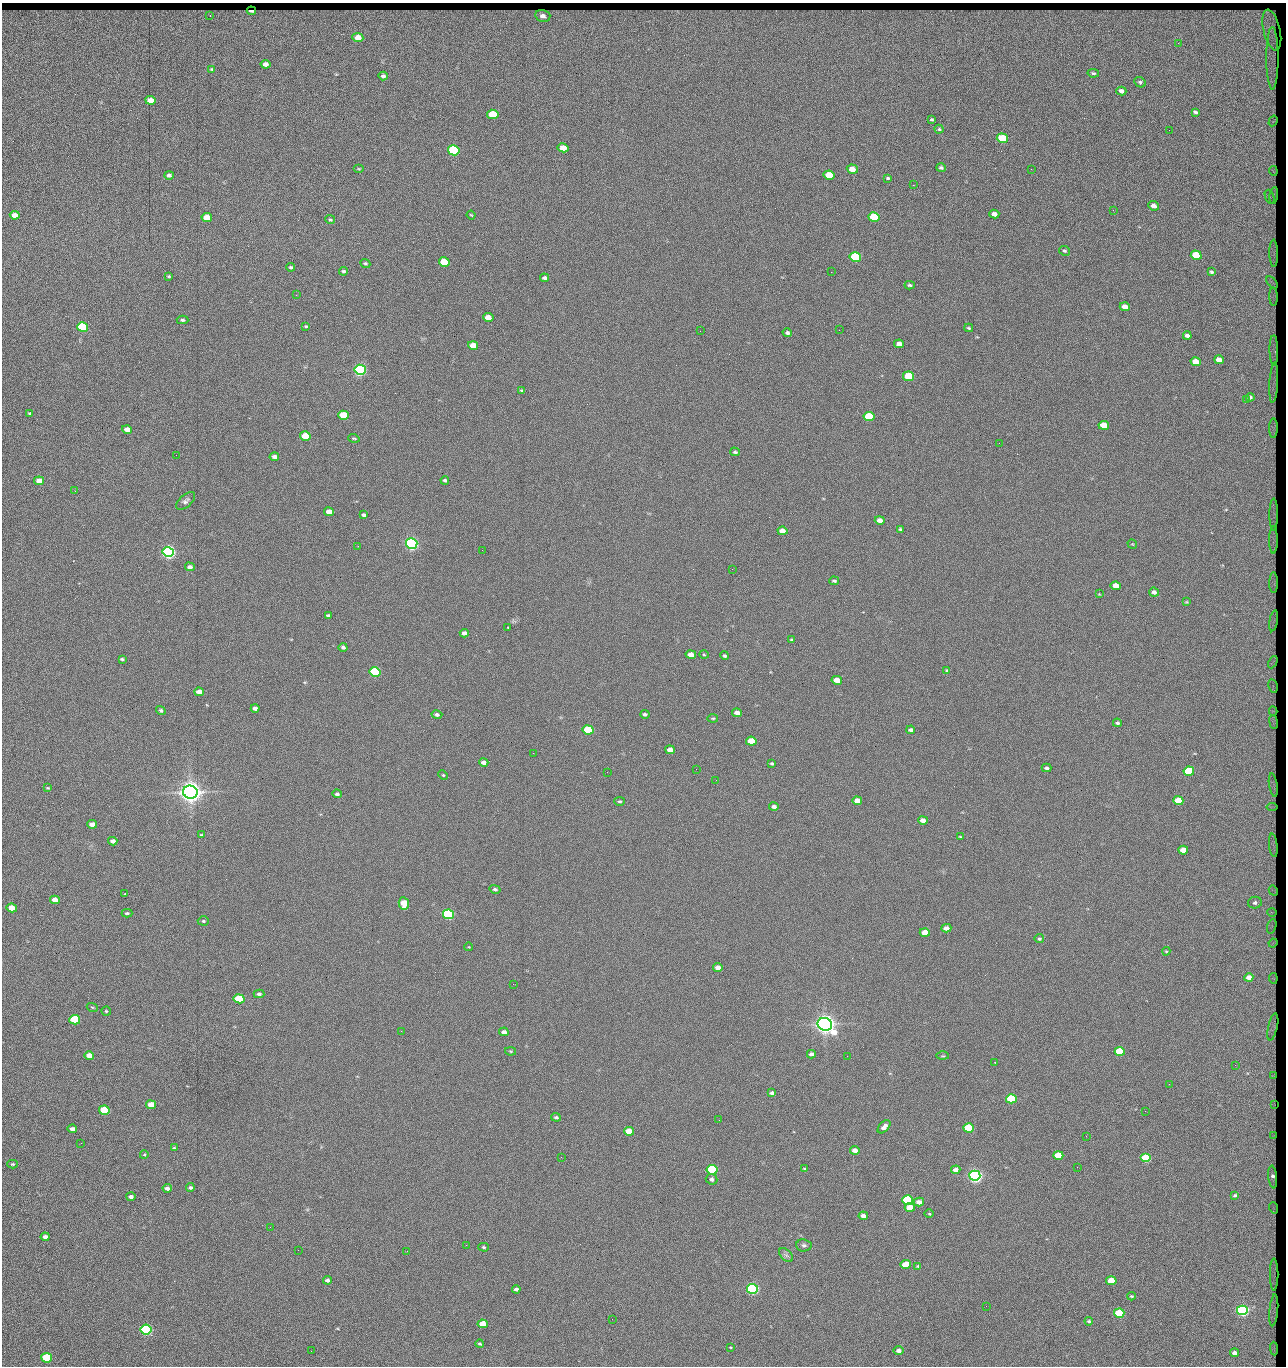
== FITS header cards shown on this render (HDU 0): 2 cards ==
NAXIS1  =                 1284 / length of data axis 1
NAXIS2  =                 1364 / length of data axis 2

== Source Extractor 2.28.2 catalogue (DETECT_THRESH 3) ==
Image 1284 x 1364 px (HDU 0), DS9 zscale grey, 1 PNG px = 1 image px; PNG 1288 x 1368 px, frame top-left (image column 1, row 1364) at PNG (2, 3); each listed source drawn as its Kron ellipse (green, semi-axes under 4 px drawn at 4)
Background 149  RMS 15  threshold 44.6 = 3 sigma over >= 5 px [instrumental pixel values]
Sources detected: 280; all 280 listed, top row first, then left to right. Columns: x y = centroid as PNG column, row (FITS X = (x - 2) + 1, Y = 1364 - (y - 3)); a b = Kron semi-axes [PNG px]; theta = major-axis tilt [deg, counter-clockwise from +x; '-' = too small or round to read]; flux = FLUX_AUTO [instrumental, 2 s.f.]
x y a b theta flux
251 11 4 2 - 2.3e+03
210 15 2 2 - 5.3e+02
543 16 7 6 - 5.0e+03
1272 30 21 8 -77 6.2e+03
358 38 5 4 - 1.3e+04
1178 43 3 2 - 1.1e+03
1272 58 31 6 -90 1.1e+04
265 64 5 4 - 5.2e+03
212 69 3 3 - 1.0e+03
1093 73 5 3 - 1.6e+03
383 76 4 4 - 2.5e+03
1140 82 6 5 - 1.9e+03
1121 91 5 4 - 4.3e+03
150 100 5 4 - 1.3e+04
1195 112 3 3 - 1.7e+03
493 114 5 4 - 4.2e+04
932 119 3 3 - 1.1e+03
1273 121 5 3 - 8.9e+02
939 129 4 4 - 1.5e+03
1169 130 2 2 - 5.9e+02
1002 138 6 5 - 6.0e+04
563 148 5 4 - 1.4e+04
454 150 6 5 - 1.6e+05
941 168 5 4 - 2.1e+03
359 169 5 3 - 9.2e+02
852 169 5 4 - 1.2e+04
1031 169 2 2 - 1.3e+03
1273 171 5 2 - 1.4e+03
169 175 5 4 - 2.5e+03
829 175 5 4 - 2.8e+04
888 178 4 3 - 1.3e+03
913 185 2 2 - 1.2e+04
1274 195 8 2 81 1.4e+03
1270 197 7 4 -71 3.1e+03
1153 206 5 4 - 6.5e+03
1113 210 2 2 - 5.7e+02
994 214 5 4 - 5.5e+03
15 215 5 4 - 1.0e+04
471 215 4 3 - 8.3e+02
874 217 5 4 - 5.1e+04
207 218 5 4 - 2.0e+04
330 220 5 4 - 1.4e+03
1065 251 6 4 -26 1.6e+03
1274 253 14 3 -89 2.7e+03
1196 255 5 4 - 4.2e+04
855 257 6 5 - 1.0e+05
444 262 5 4 - 4.0e+04
365 263 5 4 - 1.6e+03
291 267 4 4 - 1.6e+03
343 271 4 3 - 1.7e+03
831 272 2 2 - 1.8e+04
1211 272 3 3 - 1.4e+03
169 276 3 2 - 1.1e+03
544 278 4 3 - 2.5e+03
1272 282 7 2 -46 1.3e+03
910 285 5 4 - 1.6e+03
296 295 2 2 - 5.5e+02
1274 297 9 3 -88 1.9e+03
1125 307 5 4 - 7.5e+03
488 317 5 4 - 9.4e+03
182 320 6 3 -2 1.9e+03
306 326 4 3 - 1.2e+03
83 327 5 5 - 1.0e+05
969 328 4 3 - 1.2e+03
839 330 2 2 - 4.0e+02
700 331 2 2 - 2.2e+03
787 333 5 4 - 2.1e+03
1187 336 4 3 - 3.7e+03
899 344 5 4 - 7.6e+03
473 345 5 4 - 1.5e+04
1274 350 15 3 -89 2.5e+03
1219 360 5 4 - 9.4e+03
1196 362 5 4 - 1.5e+04
360 370 6 5 - 3.0e+05
909 376 5 4 - 5.8e+04
1274 383 20 3 87 3.8e+03
522 391 3 3 - 1.3e+03
1250 397 4 4 - 2.7e+03
1246 400 3 2 - 9.6e+02
30 413 4 4 - 1.5e+03
343 415 5 4 - 3.7e+04
869 416 5 4 - 5.9e+04
1104 425 5 4 - 1.9e+04
1273 428 10 3 89 2.3e+03
127 429 5 4 - 8.3e+03
305 436 5 4 - 2.9e+04
354 438 6 3 -17 1.1e+03
999 443 2 2 - 2.3e+03
735 452 5 3 - 1.7e+03
176 455 2 2 - 2.0e+03
274 457 5 4 - 3.8e+03
445 480 4 3 - 2.2e+03
39 481 5 4 - 1.2e+04
75 491 2 2 - 7.2e+02
186 501 11 6 41 3.3e+03
329 512 5 4 - 1.0e+04
1274 514 16 3 -90 3.2e+03
364 515 4 3 - 2.3e+03
880 520 5 4 - 5.8e+03
901 529 4 3 - 1.7e+03
782 531 5 4 - 8.5e+03
1273 540 14 3 -90 2.9e+03
412 544 6 5 - 5.0e+05
1132 544 5 3 - 7.7e+02
358 546 3 3 - 7.8e+02
482 550 2 2 - 1.7e+03
168 552 6 5 - 5.3e+05
190 567 5 4 - 3.8e+03
732 569 2 2 - 4.4e+02
834 581 5 3 - 1.7e+03
1274 583 10 3 90 2.5e+03
1116 586 5 4 - 1.3e+04
1154 592 5 4 - 3.8e+03
1099 594 4 3 - 7.6e+02
1186 602 4 3 - 8.7e+02
328 616 4 3 - 1.8e+03
1274 621 10 3 80 1.2e+03
508 627 3 2 - 1.5e+03
464 633 5 4 - 4.3e+03
792 640 4 3 - 1.4e+03
343 647 4 3 - 2.1e+03
691 655 5 4 - 1.0e+04
704 655 4 3 - 8.9e+02
725 656 4 3 - 1.7e+03
122 659 4 3 - 1.6e+03
1273 662 6 3 63 1.6e+03
947 670 4 3 - 1.1e+03
375 672 5 5 - 1.6e+05
837 680 5 4 - 1.4e+04
1273 686 7 4 -78 1.5e+03
199 692 5 4 - 7.2e+03
255 708 4 4 - 4.2e+03
161 710 5 4 - 1.9e+03
1273 711 4 3 - 1.5e+03
737 713 5 4 - 6.0e+03
437 714 5 4 - 2.6e+03
645 714 4 3 - 2.5e+03
713 718 5 3 - 1.2e+03
1274 722 7 3 -82 1.9e+03
1117 723 4 4 - 1.7e+03
588 730 5 4 - 6.3e+04
911 730 4 4 - 2.6e+03
751 741 5 4 - 2.7e+04
670 750 5 4 - 7.4e+03
533 753 2 2 - 2.1e+03
484 762 5 4 - 4.3e+03
772 764 4 3 - 1.7e+03
1046 768 5 4 - 2.1e+03
696 769 2 2 - 1.4e+03
1189 771 5 4 - 7.6e+04
607 772 2 2 - 4.2e+02
443 775 5 3 - 8.7e+02
716 780 2 2 - 1.7e+03
1273 785 12 3 -81 2.5e+03
48 788 4 3 - 1.0e+03
190 792 7 6 - 1.5e+06
337 794 5 4 - 2.4e+03
620 801 5 4 - 1.4e+03
857 801 5 4 - 1.1e+04
1178 801 5 4 - 2.5e+04
774 807 4 3 - 3.2e+03
1272 807 5 3 - 1.0e+03
923 820 5 4 - 7.8e+03
92 824 5 4 - 7.0e+03
201 835 3 3 - 8.7e+02
961 837 4 2 - 1.2e+03
113 841 4 4 - 3.9e+03
1273 845 12 3 -84 3.2e+03
1183 850 5 4 - 1.5e+04
495 889 5 4 - 2.1e+03
1273 891 5 2 - 9.5e+02
125 894 2 2 - 6.7e+02
55 900 5 4 - 1.2e+04
404 903 6 5 - 2.8e+04
1255 903 7 6 - 2.8e+03
12 908 5 4 - 1.6e+04
1272 912 5 2 - 8.4e+02
127 913 5 3 - 1.8e+03
448 914 5 5 - 2.4e+05
203 921 5 4 - 1.5e+03
1272 926 7 4 71 2.9e+03
946 928 5 4 - 6.0e+03
925 933 5 4 - 1.9e+04
1039 939 4 4 - 1.8e+03
1273 943 5 3 - 9.3e+02
469 947 4 3 - 6.9e+02
1166 951 4 4 - 1.0e+03
718 967 5 4 - 6.2e+03
1249 977 4 4 - 7.5e+03
1273 978 5 2 - 1.6e+03
513 984 2 2 - 1.4e+03
259 994 5 4 - 2.1e+03
239 999 5 4 - 6.1e+04
92 1007 5 3 - 1.0e+03
106 1011 4 4 - 1.3e+03
75 1020 5 4 - 7.6e+04
825 1024 7 6 - 1.2e+06
1273 1027 14 4 78 2.7e+03
401 1031 2 2 - 3.7e+03
504 1032 5 4 - 4.2e+03
510 1051 5 4 - 1.0e+03
1120 1051 5 4 - 4.8e+04
811 1054 4 4 - 3.6e+03
89 1055 5 4 - 1.1e+04
847 1056 2 2 - 8.7e+02
943 1056 6 3 -1 9.8e+02
995 1062 3 2 - 8.6e+02
1235 1065 2 2 - 9.9e+02
1273 1075 3 2 - 8.8e+02
1169 1084 2 2 - 1.8e+03
772 1093 4 4 - 3.4e+03
1011 1099 5 4 - 8.9e+04
1274 1104 3 3 - 4.9e+02
151 1105 5 4 - 1.2e+04
104 1110 5 4 - 6.6e+04
1145 1111 2 2 - 6.5e+02
556 1117 5 3 - 2.0e+03
719 1120 2 2 - 7.1e+02
884 1127 8 4 47 4.9e+03
968 1128 5 4 - 7.3e+04
72 1129 5 4 - 5.6e+03
629 1131 5 4 - 2.1e+04
1274 1135 3 3 - 7.7e+02
1086 1136 2 2 - 4.7e+02
81 1143 3 2 - 1.6e+03
174 1148 4 3 - 1.2e+03
855 1150 5 4 - 7.1e+03
144 1155 4 3 - 8.3e+02
1058 1155 5 4 - 3.2e+04
561 1157 2 2 - 7.7e+02
1146 1158 5 4 - 9.9e+04
13 1164 5 4 - 1.2e+03
1077 1167 2 2 - 1.3e+03
804 1168 4 2 - 7.3e+02
712 1170 5 4 - 1.4e+05
956 1170 4 4 - 7.5e+03
975 1176 5 5 - 6.1e+05
1273 1177 11 4 -83 5.5e+03
712 1179 6 5 - 3.0e+03
190 1187 4 3 - 2.3e+03
167 1188 4 3 - 4.5e+03
1235 1195 3 3 - 1.4e+03
131 1197 4 3 - 3.4e+03
908 1200 5 4 - 1.5e+05
919 1202 5 4 - 6.5e+03
910 1207 5 4 - 1.7e+04
1274 1208 6 3 -71 8.1e+02
929 1214 4 3 - 8.2e+02
863 1216 5 4 - 4.7e+03
270 1227 2 2 - 1.5e+03
45 1237 4 4 - 4.3e+03
466 1245 2 2 - 4.7e+03
804 1245 8 6 -5 2.3e+03
483 1247 5 4 - 1.4e+03
298 1250 2 2 - 1.0e+03
407 1251 2 2 - 3.6e+03
786 1255 8 5 -45 2.5e+03
906 1264 5 4 - 1.9e+04
918 1266 3 3 - 1.2e+03
1274 1274 16 3 90 2.5e+03
327 1280 4 4 - 2.9e+03
1111 1281 5 4 - 2.7e+04
516 1289 4 4 - 3.3e+03
752 1289 5 5 - 3.0e+05
1131 1296 4 3 - 1.1e+03
986 1306 2 2 - 1.9e+03
1242 1310 5 5 - 3.6e+05
1274 1310 16 3 84 2.8e+03
1119 1313 5 4 - 7.9e+04
612 1319 2 2 - 4.1e+02
1089 1321 4 3 - 1.5e+03
483 1324 5 4 - 1.8e+04
146 1330 5 5 - 2.4e+05
480 1344 4 3 - 1.1e+03
730 1347 3 3 - 9.4e+02
1274 1349 7 3 -87 9.2e+02
311 1351 2 2 - 9.6e+02
899 1351 5 4 - 4.1e+03
1235 1353 4 4 - 4.6e+03
47 1358 5 5 - 9.3e+04

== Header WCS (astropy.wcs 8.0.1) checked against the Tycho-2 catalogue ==
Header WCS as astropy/WCSLIB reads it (CRVAL/CRPIX/CD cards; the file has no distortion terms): RA---TAN/DEC--TAN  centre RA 15:41:43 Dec +51:58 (235.43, +51.97 deg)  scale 1.26 arcsec/px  FOV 26.9' x 28.5'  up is +92 deg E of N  parity flipped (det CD > 0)
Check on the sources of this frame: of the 60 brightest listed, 11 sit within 2.0 arcsec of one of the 16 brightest Tycho-2 stars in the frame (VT <= 12.38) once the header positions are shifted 0.73 arcsec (0.48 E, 0.55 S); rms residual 1.10 arcsec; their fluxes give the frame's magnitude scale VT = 25.23 - 2.5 log10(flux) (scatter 0.20 mag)
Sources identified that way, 11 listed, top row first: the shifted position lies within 2.0 arcsec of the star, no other Tycho-2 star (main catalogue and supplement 1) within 4.0 arcsec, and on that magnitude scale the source's flux lands within +1.5 / -3 mag of the star's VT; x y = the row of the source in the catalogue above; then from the Tycho-2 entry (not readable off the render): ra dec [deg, ICRS J2000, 3 dp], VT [Tycho-2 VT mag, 2 dp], TYC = Tycho-2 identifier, HIP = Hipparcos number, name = IAU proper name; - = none
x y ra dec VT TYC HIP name
360 370 235.614 +52.064 11.61 3489-1132-1 - -
412 544 235.514 +52.049 11.19 3489-1407-1 - -
168 552 235.515 +52.133 11.12 3489-1380-1 - -
190 792 235.378 +52.130 9.31 3489-1322-1 76850 -
448 914 235.303 +52.042 11.52 3489-958-1 - -
825 1024 235.232 +51.912 9.59 3489-824-1 - -
975 1176 235.143 +51.862 10.97 3489-1016-1 - -
908 1200 235.131 +51.886 12.29 3489-908-1 - -
752 1289 235.084 +51.941 11.45 3489-1346-1 - -
1242 1310 235.062 +51.771 11.53 3489-1453-1 - -
146 1330 235.075 +52.152 11.74 3489-912-1 - -